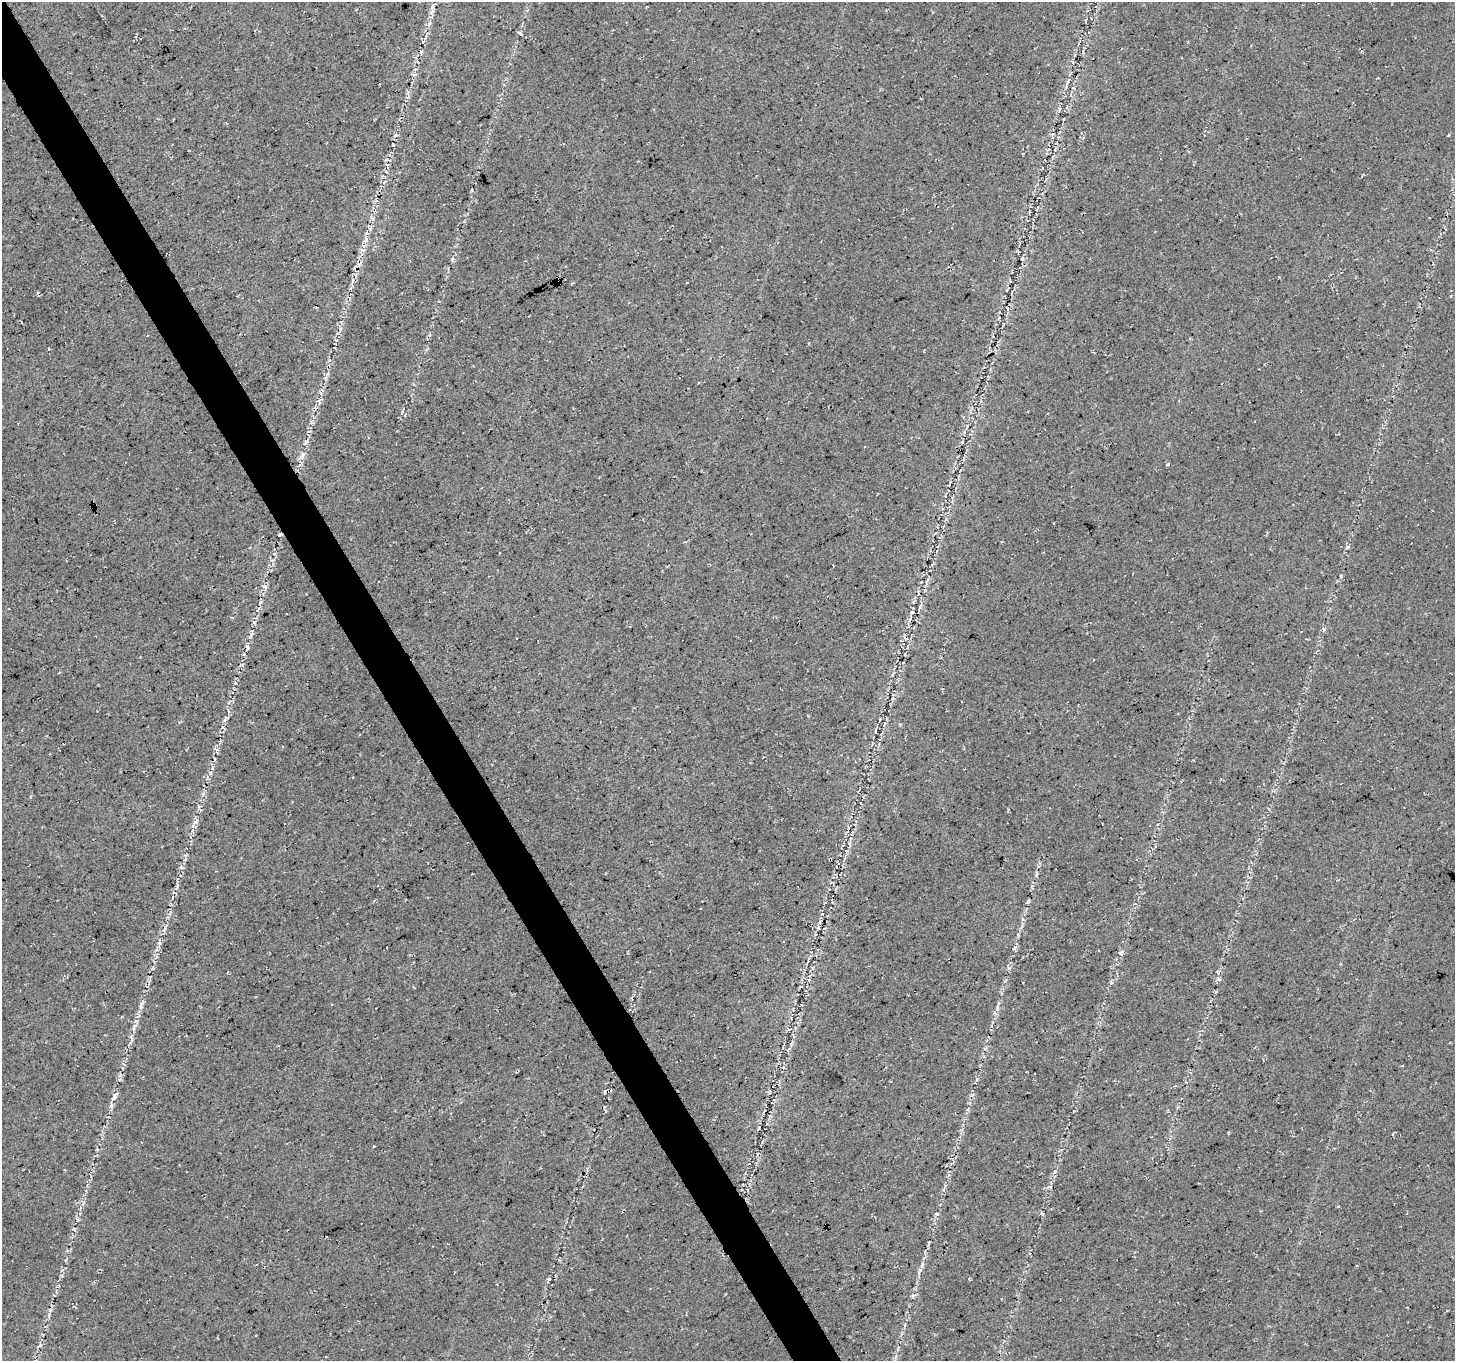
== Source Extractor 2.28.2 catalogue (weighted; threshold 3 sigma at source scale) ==
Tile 11 of 4 x 4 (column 3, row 3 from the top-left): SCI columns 2912-4364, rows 1528-2886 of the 5818 x 5711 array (HDU 1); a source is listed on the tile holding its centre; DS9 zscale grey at full resolution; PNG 1457 x 1363 px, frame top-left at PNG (2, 2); no overlay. Shown black and unused: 3% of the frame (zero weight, under 3 of 4 exposures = <1% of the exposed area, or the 3 px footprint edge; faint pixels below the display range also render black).
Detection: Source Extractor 2.28.2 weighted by HDU 2 'WHT'; one run over the whole footprint, this tile lists its part. Background 0.0283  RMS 0.0083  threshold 0.0375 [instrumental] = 3 sigma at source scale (4.5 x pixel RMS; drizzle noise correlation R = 1.50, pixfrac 1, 0.0396/0.0396 arcsec/px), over >= 5 px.
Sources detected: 27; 2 cosmic-ray / hot-pixel residue — not listed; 1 inside a brighter listed object's ellipse — not listed separately; the other 24 listed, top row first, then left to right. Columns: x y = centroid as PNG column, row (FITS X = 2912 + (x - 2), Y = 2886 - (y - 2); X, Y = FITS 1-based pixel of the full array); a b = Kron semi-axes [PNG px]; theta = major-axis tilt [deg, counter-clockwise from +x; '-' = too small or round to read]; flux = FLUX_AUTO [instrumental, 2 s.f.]
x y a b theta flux
432 12 11 3 46 1.6
396 135 6 5 - 1.6
366 240 9 4 81 2.8
452 259 7 4 68 1.2
1022 259 5 4 - 1.1
557 282 5 4 - 14
302 455 9 4 43 2.5
1168 464 4 3 - 0.83
1347 547 6 4 30 1.4
264 586 6 4 -19 1.3
909 619 9 3 68 1.9
225 718 11 3 64 2.1
196 822 11 3 36 2
830 859 3 3 - 2.2
1014 948 6 4 71 1.4
1121 952 7 3 19 1.4
141 1006 14 4 80 3.2
997 1008 11 3 86 2.2
789 1029 4 3 - 0.99
114 1097 16 6 63 3.8
1049 1187 5 3 - 0.99
922 1265 7 4 72 1.5
50 1310 5 5 - 1.2
40 1345 6 4 47 1.4
Overlapping masked pixels (flux is a lower limit): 2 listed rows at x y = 557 282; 830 859
Unlisted compact peaks at least as high as the median listed source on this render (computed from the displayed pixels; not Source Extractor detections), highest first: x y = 1219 979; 937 1214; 254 622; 159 943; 1341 576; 520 33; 1324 629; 1055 1171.